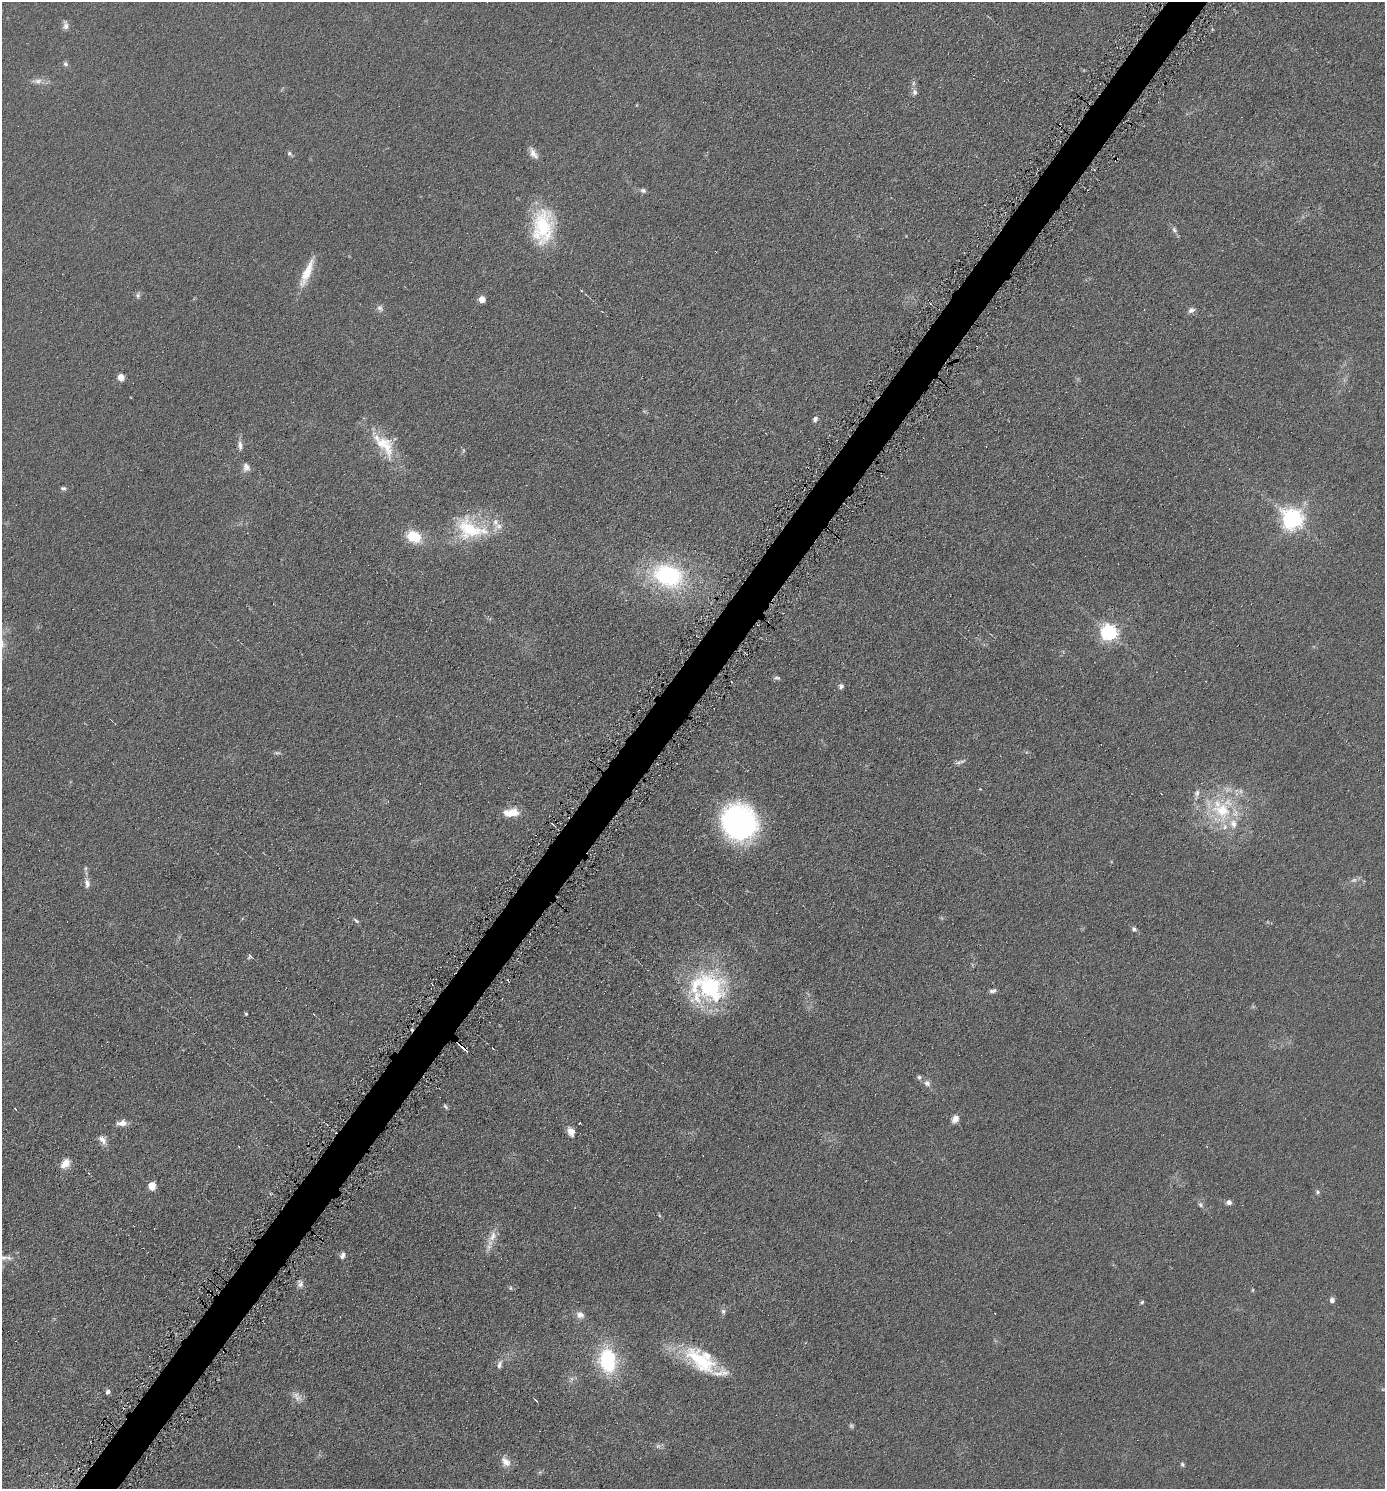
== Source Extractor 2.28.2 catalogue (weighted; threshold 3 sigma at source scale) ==
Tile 7 of 4 x 4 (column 3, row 2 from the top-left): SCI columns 2915-4297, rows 2983-4469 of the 5970 x 5964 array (HDU 1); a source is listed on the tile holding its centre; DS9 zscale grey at full resolution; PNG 1387 x 1491 px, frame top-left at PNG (2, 2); no overlay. Shown black and unused: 3% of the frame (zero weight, under 4 of 8 exposures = <1% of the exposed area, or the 3 px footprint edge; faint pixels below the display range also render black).
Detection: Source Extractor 2.28.2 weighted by HDU 2 'WHT'; one run over the whole footprint, this tile lists its part. Background 0.0901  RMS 0.0078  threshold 0.032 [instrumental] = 3 sigma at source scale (4.09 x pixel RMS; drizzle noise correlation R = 1.36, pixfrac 0.8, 0.05/0.05 arcsec/px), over >= 5 px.
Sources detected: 97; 7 too faint to see at this stretch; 2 cosmic-ray / hot-pixel residue — not listed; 9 inside a brighter listed object's ellipse — not listed separately; the other 79 listed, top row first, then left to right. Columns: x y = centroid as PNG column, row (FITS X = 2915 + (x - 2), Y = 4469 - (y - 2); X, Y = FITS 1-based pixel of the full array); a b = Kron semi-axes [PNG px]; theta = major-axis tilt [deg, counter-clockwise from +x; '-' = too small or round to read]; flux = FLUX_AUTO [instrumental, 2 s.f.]
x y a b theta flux
65 25 10 7 -82 3.3
65 64 7 6 - 1.7
37 81 16 8 12 4.6
913 83 8 5 72 1.9
915 92 8 7 - 2.5
637 105 5 3 - 0.54
289 153 7 6 - 1.6
533 153 15 7 -56 5.1
643 191 8 6 -22 2
543 226 43 25 85 50
1174 230 10 7 -68 2.4
307 272 39 9 67 17
138 295 10 6 66 2
482 299 5 4 - 13
380 308 11 8 -56 2.9
1191 310 9 6 24 3.2
121 377 5 4 - 15
815 419 8 6 53 2.5
240 445 14 7 -78 3.5
385 445 43 19 -53 28
246 467 12 9 -83 4.1
63 488 7 5 -22 1.6
1293 519 8 7 - 490
470 529 45 29 -20 48
414 537 21 14 -28 19
668 576 37 27 -14 91
1109 632 7 7 - 240
777 678 10 5 -4 1.7
841 686 7 6 - 2.3
277 753 9 5 4 1.5
958 763 9 6 27 2.2
1222 810 36 28 -50 52
511 812 18 8 4 14
739 822 37 32 -52 150
552 824 3 2 - 0.87
85 868 6 5 - 1.3
87 883 13 7 -82 4.1
356 921 8 4 -38 1.5
1134 929 7 6 - 1.9
249 956 6 5 - 1.7
708 987 49 39 2 96
993 991 9 5 14 2.2
246 1014 3 3 - 1
314 1014 3 3 - 0.6
463 1048 12 3 -41 5
919 1077 6 6 - 1.8
927 1083 9 8 - 3.3
445 1107 8 4 -43 1.3
15 1109 4 2 - 0.49
955 1119 9 7 60 5
122 1123 12 7 6 5
571 1132 11 8 -67 5.7
102 1140 15 8 -51 4.7
65 1163 12 8 53 8.1
152 1185 8 7 - 6.5
1317 1192 6 6 - 1.6
1229 1202 7 6 - 2.7
1200 1205 8 6 -47 2
659 1215 6 4 -49 0.8
493 1236 19 10 59 7.8
343 1255 8 5 76 2.8
4 1257 14 8 12 4.8
300 1284 10 8 -87 3.3
510 1288 5 3 - 0.86
1253 1290 5 3 - 0.74
1332 1300 6 5 - 3.1
1142 1302 5 4 - 1.1
723 1311 7 6 - 2
580 1315 10 8 -30 4.9
608 1360 28 19 -82 56
700 1360 51 22 -36 48
500 1364 12 6 71 3.2
571 1379 10 5 69 2.2
108 1391 6 5 - 2.3
297 1398 12 10 23 5.2
536 1401 4 2 - 1.1
506 1462 14 10 -52 6.3
1182 1464 6 5 - 1.3
540 1472 7 4 18 1.1
Overlapping masked pixels (flux is a lower limit): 1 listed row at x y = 463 1048
Isophote crosses this tile's border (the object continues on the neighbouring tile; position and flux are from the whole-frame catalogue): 1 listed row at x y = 4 1257